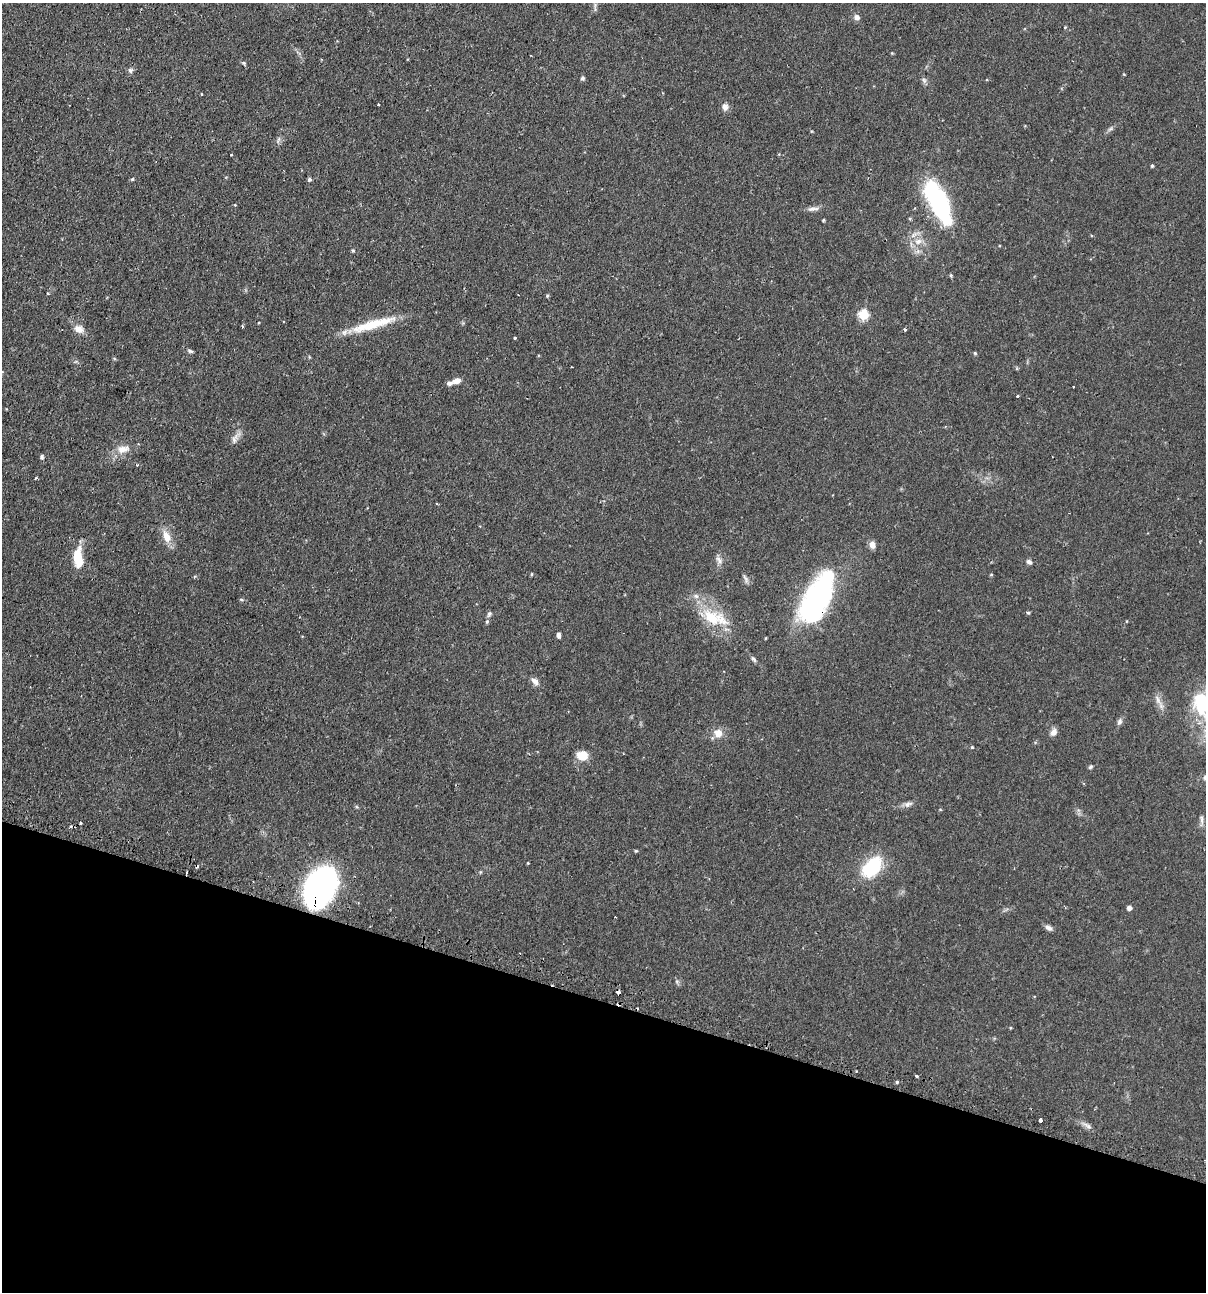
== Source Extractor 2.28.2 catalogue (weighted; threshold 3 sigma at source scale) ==
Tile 15 of 4 x 4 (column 3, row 4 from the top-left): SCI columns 2562-3765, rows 35-1324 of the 5247 x 5227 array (HDU 1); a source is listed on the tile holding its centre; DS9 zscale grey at full resolution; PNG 1208 x 1294 px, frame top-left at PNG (2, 3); no overlay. Shown black and unused: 23% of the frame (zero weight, under 2 of 3 exposures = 4% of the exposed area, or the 3 px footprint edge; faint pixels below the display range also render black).
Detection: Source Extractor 2.28.2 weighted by HDU 2 'WHT'; one run over the whole footprint, this tile lists its part. Background 0.0889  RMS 0.0054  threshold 0.0242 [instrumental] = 3 sigma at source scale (4.5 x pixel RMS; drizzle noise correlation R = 1.50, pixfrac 1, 0.05/0.05 arcsec/px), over >= 5 px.
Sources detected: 93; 7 cosmic-ray / hot-pixel residue — not listed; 1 inside a brighter listed object's ellipse — not listed separately; the other 85 listed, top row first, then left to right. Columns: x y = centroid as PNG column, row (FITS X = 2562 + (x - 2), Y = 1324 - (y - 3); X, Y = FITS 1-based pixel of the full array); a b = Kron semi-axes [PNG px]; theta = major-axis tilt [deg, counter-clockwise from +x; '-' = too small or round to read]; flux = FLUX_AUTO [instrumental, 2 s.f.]
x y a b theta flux
595 5 10 4 -90 1.3
857 17 7 7 - 2
1065 27 4 3 - 0.47
892 53 4 4 - 0.42
244 63 5 5 - 0.68
130 70 8 7 - 1.3
582 78 5 4 - 1.2
924 80 8 4 -45 1.2
201 94 4 3 - 0.35
378 105 3 2 - 0.93
725 107 9 8 - 2.6
1110 129 8 4 44 1.2
278 139 9 4 80 1.2
231 155 3 2 - 0.58
1152 166 4 3 - 0.77
132 179 5 4 - 0.69
309 179 4 4 - 1.2
938 202 42 15 -63 76
235 205 5 3 - 0.42
812 209 12 6 11 2.2
910 219 4 4 - 0.62
823 220 3 3 - 0.61
918 241 11 9 3 4.3
353 250 5 4 - 0.68
951 275 5 3 - 0.71
48 294 4 2 - 0.42
547 296 4 4 - 0.64
863 314 6 5 - 34
373 324 61 10 16 19
242 326 4 3 - 0.77
79 329 14 11 -24 4
905 330 3 3 - 1.2
515 338 3 3 - 0.64
190 351 8 4 -16 1.1
975 353 4 4 - 0.68
571 367 3 2 - 0.53
456 381 12 7 15 3.2
1073 387 3 2 - 0.73
1018 396 3 2 - 1.1
235 438 20 6 58 3.1
123 449 19 11 9 6
42 457 5 5 - 1.1
137 465 4 3 - 0.47
35 478 3 3 - 0.81
166 536 17 9 -63 6.4
872 545 10 7 -81 2.6
78 557 21 9 -88 14
719 560 13 6 -56 2.1
1029 562 7 5 -25 1.5
532 574 5 3 - 0.47
991 574 5 3 - 0.48
746 579 14 4 -66 1.5
696 596 7 6 - 1.8
816 598 54 23 63 110
241 600 5 3 - 0.63
1028 613 5 4 - 0.72
489 614 8 5 67 1.4
711 618 29 19 -32 20
1126 621 4 3 - 0.35
559 635 6 4 -83 1.5
753 659 10 5 -46 1.3
535 681 12 7 -42 2.6
1158 700 19 5 -64 3.2
1202 704 42 25 -64 35
1120 722 10 6 66 1.6
1053 732 9 7 62 2.8
718 733 10 10 - 4.9
972 747 3 3 - 0.83
582 755 11 9 2 8.3
1090 767 6 4 35 0.82
908 804 13 7 17 2.3
1202 820 15 4 -88 1.8
636 851 4 3 - 0.59
528 863 3 3 - 0.42
872 867 25 16 47 30
481 872 5 4 - 0.5
187 873 4 3 - 1.8
319 888 33 22 64 180
1129 908 4 4 - 2.2
1049 928 10 6 -26 1.9
618 992 4 4 - 3
917 1076 3 3 - 1.4
897 1082 4 4 - 0.66
1040 1120 3 3 - 2.5
1087 1126 15 4 -37 2
Overlapping masked pixels (flux is a lower limit): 4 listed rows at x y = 816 598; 187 873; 319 888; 618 992
Isophote crosses this tile's border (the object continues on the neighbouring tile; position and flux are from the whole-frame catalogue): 1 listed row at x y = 1202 704